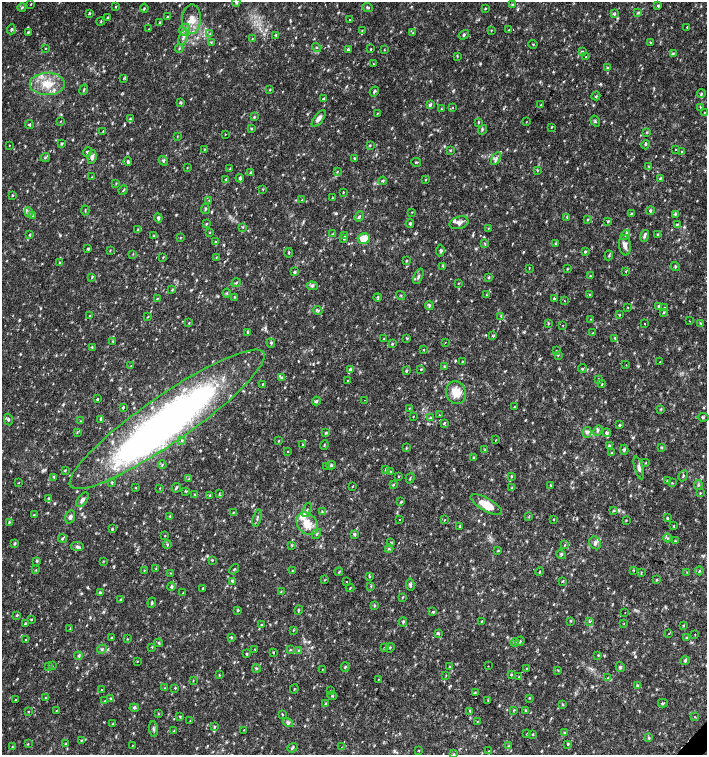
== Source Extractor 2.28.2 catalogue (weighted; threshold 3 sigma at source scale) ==
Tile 6 of 4 x 4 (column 2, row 2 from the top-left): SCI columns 1635-3043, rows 3013-4517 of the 6023 x 6029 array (HDU 1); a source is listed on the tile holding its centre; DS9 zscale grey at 2 x 2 block average (1 PNG px = mean of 2 x 2 image px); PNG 709 x 757 px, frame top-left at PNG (2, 2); each listed source drawn as its Kron ellipse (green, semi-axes under 4 px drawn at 4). Shown black and unused: <1% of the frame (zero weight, under 2 of 3 exposures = <1% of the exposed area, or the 3 px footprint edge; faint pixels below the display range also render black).
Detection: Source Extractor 2.28.2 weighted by HDU 2 'WHT'; one run over the whole footprint, this tile lists its part. Background 0.0332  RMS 0.0037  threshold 0.0166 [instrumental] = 3 sigma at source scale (4.5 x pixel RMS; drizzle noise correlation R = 1.50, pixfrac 1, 0.0396/0.0396 arcsec/px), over >= 5 px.
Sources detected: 489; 1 inside a brighter object's white glare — neither listed nor drawn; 13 inside a brighter listed object's ellipse — not listed separately; the other 475 listed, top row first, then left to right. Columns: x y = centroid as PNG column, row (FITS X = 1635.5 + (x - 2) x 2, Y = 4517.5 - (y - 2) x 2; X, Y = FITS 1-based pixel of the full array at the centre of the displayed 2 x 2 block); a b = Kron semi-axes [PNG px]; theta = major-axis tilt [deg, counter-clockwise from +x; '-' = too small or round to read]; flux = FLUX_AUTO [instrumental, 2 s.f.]
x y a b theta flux
236 2 4 3 - 0.95
31 4 3 2 - 0.49
512 4 4 2 - 0.78
658 6 3 3 - 1.2
116 7 4 2 - 0.64
368 7 5 3 - 1.4
22 8 4 3 - 1.2
144 8 4 2 - 0.88
485 9 3 3 - 0.67
89 13 3 3 - 0.8
638 13 4 3 - 0.94
614 14 4 3 - 1.2
167 17 3 2 - 0.61
107 18 3 3 - 0.7
191 19 15 9 88 11
349 20 2 2 - 0.66
101 22 4 2 - 0.68
160 22 3 2 - 0.63
687 27 4 2 - 0.51
11 29 5 3 - 1.2
149 29 3 2 - 0.39
185 30 6 5 - 3.1
362 30 4 2 - 0.79
491 30 3 2 - 0.55
509 30 2 2 - 0.39
28 32 4 2 - 0.75
413 33 3 3 - 0.73
210 34 3 2 - 0.7
276 35 3 3 - 0.91
464 35 5 3 - 1.2
183 37 8 3 70 2.5
252 39 3 2 - 0.43
211 42 3 3 - 0.74
651 42 3 2 - 0.59
533 44 4 2 - 0.46
317 47 5 2 - 0.56
45 49 3 2 - 0.44
179 49 4 2 - 0.88
349 49 4 3 - 1.7
371 49 3 2 - 0.59
384 50 2 2 - 0.47
582 52 4 3 - 1.1
673 54 3 3 - 0.92
457 56 3 2 - 0.64
586 57 2 2 - 1.2
373 64 3 2 - 0.42
607 68 4 3 - 0.84
124 78 4 2 - 0.54
47 84 17 11 0 18
84 90 5 2 - 0.99
270 90 3 2 - 0.64
374 91 5 3 - 1.2
701 94 4 3 - 1.2
596 96 4 2 - 0.86
323 99 3 3 - 0.94
180 103 4 3 - 1.1
430 105 4 4 - 1.4
541 105 3 3 - 0.85
700 107 3 2 - 0.57
453 108 3 2 - 0.41
442 109 4 2 - 0.56
704 112 3 2 - 0.4
377 113 4 2 - 0.54
254 117 3 3 - 0.9
319 118 10 4 54 4.3
130 119 4 3 - 1.1
61 121 3 2 - 0.43
595 121 6 3 -56 1.2
479 122 4 2 - 0.65
526 122 3 2 - 0.34
29 125 4 3 - 1.2
551 127 3 2 - 0.64
251 129 3 2 - 0.66
483 130 5 2 - 0.92
103 131 3 2 - 0.46
647 132 4 2 - 0.75
225 134 3 2 - 0.4
177 136 3 2 - 0.49
61 143 4 3 - 1.3
9 145 2 2 - 0.85
370 145 3 2 - 0.69
646 145 4 3 - 1.1
676 149 2 2 - 1
204 150 4 2 - 0.65
450 150 3 3 - 0.71
88 152 5 3 - 1.5
682 152 3 3 - 0.8
45 157 4 3 - 0.99
92 157 7 4 84 2.9
354 158 3 3 - 0.65
496 158 7 4 58 2.3
163 161 5 3 - 1.3
128 162 4 3 - 1.1
416 162 5 2 - 0.73
649 166 3 2 - 0.62
187 168 3 2 - 0.39
230 169 3 2 - 0.54
537 170 3 2 - 0.71
337 171 3 2 - 0.61
251 172 4 3 - 0.91
92 177 3 2 - 0.37
240 178 4 3 - 1.4
660 178 4 2 - 0.66
226 179 3 2 - 0.64
426 180 3 2 - 0.56
383 181 4 3 - 1.1
116 184 3 2 - 0.52
263 189 3 2 - 0.62
123 190 5 2 - 0.87
343 192 3 2 - 0.51
12 195 2 2 - 0.79
332 198 3 2 - 0.5
209 200 2 2 - 0.38
302 200 3 2 - 0.74
205 209 5 3 - 1.1
85 210 5 2 - 0.76
650 211 4 3 - 1
29 212 5 3 - 1.3
412 212 2 2 - 0.41
631 214 3 2 - 0.72
675 214 4 3 - 0.88
33 216 3 3 - 0.95
359 217 5 3 - 1.2
567 217 3 2 - 0.58
158 218 4 3 - 1.7
588 219 3 3 - 0.72
608 221 4 3 - 1.2
459 223 9 6 15 3.9
206 224 3 2 - 0.71
410 224 4 3 - 1.3
677 224 3 3 - 0.81
243 227 3 2 - 0.67
488 228 2 2 - 0.49
138 229 3 2 - 0.69
210 232 3 2 - 0.5
333 234 4 3 - 0.81
657 234 3 3 - 0.78
30 235 3 2 - 0.74
625 235 6 4 49 2
153 236 3 2 - 0.6
345 236 4 2 - 0.8
644 236 6 3 71 1.9
180 238 3 2 - 0.5
344 239 4 2 - 0.73
364 239 6 5 - 12
215 242 4 2 - 0.73
484 243 3 2 - 0.79
555 244 3 2 - 0.65
625 245 10 6 -84 3.9
88 249 3 3 - 1.6
110 250 3 2 - 0.51
440 251 6 3 88 1.4
585 252 4 2 - 0.94
289 253 4 2 - 0.74
133 254 3 2 - 0.41
609 255 5 2 - 0.92
163 257 3 2 - 0.52
216 257 3 2 - 0.51
406 261 3 2 - 0.62
59 263 3 2 - 0.48
443 266 4 2 - 0.75
675 267 4 2 - 0.9
529 268 3 2 - 0.5
567 269 3 3 - 0.65
626 271 3 2 - 0.58
294 272 3 3 - 1.5
418 276 8 3 65 1.5
590 276 3 2 - 0.54
92 277 4 2 - 0.75
489 277 4 3 - 0.8
236 283 4 2 - 0.9
458 283 3 2 - 0.58
312 286 5 4 - 2
172 290 3 3 - 0.73
227 293 4 3 - 0.83
589 294 3 2 - 0.69
401 295 5 2 - 0.89
487 295 3 2 - 0.65
234 297 3 2 - 0.56
378 297 4 2 - 0.89
157 299 4 2 - 0.72
554 299 3 3 - 1.3
564 301 3 2 - 0.65
429 305 4 3 - 1.2
658 306 3 3 - 0.9
628 308 3 2 - 0.38
665 308 4 3 - 1.3
318 310 5 3 - 1.7
664 312 4 3 - 0.95
620 315 3 2 - 0.5
90 316 3 2 - 0.41
501 316 3 2 - 0.81
148 317 3 2 - 0.46
591 319 3 2 - 0.55
690 321 2 2 - 0.46
189 323 3 2 - 0.53
548 323 4 2 - 0.68
700 323 4 2 - 0.83
645 324 2 2 - 2.1
563 325 2 2 - 1.2
247 332 4 2 - 0.93
593 333 3 3 - 0.74
493 336 4 2 - 0.91
407 338 4 2 - 0.79
615 338 4 2 - 0.87
384 339 3 2 - 0.54
113 341 2 2 - 1
445 342 2 2 - 0.3
271 343 5 3 - 1.1
392 343 3 3 - 0.8
92 348 3 2 - 0.66
424 350 3 2 - 0.65
556 351 3 2 - 0.48
558 355 3 2 - 0.61
462 362 3 2 - 0.6
660 362 3 2 - 0.39
626 365 2 2 - 0.35
131 366 4 2 - 0.71
444 366 3 2 - 0.62
582 368 4 2 - 0.83
350 369 4 3 - 0.88
421 369 2 2 - 0.62
406 371 4 3 - 1.2
281 377 4 3 - 0.87
598 379 3 3 - 0.7
347 380 3 2 - 0.47
263 384 2 2 - 0.51
602 384 3 2 - 0.56
456 393 11 9 -70 13
97 399 3 3 - 0.72
364 400 2 2 - 0.37
316 401 4 4 - 1.2
123 407 3 2 - 0.84
514 407 3 2 - 0.53
409 408 3 2 - 0.51
661 409 4 3 - 0.76
439 415 2 2 - 0.96
413 416 3 2 - 0.36
703 417 5 3 - 1.3
431 418 3 2 - 0.76
8 419 6 2 -79 1.1
100 419 3 3 - 1
167 419 117 23 35 450
80 421 3 2 - 0.39
444 423 4 3 - 0.86
619 425 4 3 - 1.1
598 430 5 3 - 1.7
77 432 3 2 - 0.55
587 432 5 3 - 1.9
326 433 4 3 - 0.88
606 433 4 4 - 1.8
182 440 4 2 - 0.86
496 440 2 2 - 1.3
279 441 3 2 - 0.49
303 445 4 3 - 0.76
324 445 5 2 - 0.59
609 446 3 2 - 0.7
662 447 4 3 - 0.86
406 448 4 2 - 0.71
485 450 3 2 - 0.72
624 450 5 3 - 1.2
288 451 2 2 - 0.51
612 453 3 2 - 0.71
474 458 3 3 - 0.89
646 463 3 2 - 0.59
162 465 4 2 - 0.68
331 465 4 4 - 1.4
327 467 2 2 - 0.33
639 468 11 4 -75 3.1
385 469 3 2 - 0.71
65 470 3 2 - 0.73
390 472 3 2 - 0.6
398 476 3 2 - 0.53
512 476 4 3 - 0.92
683 476 6 2 62 0.99
54 477 4 2 - 0.76
410 478 5 2 - 0.79
189 479 3 2 - 0.47
667 480 3 2 - 0.54
19 482 3 2 - 0.42
112 482 3 3 - 0.84
672 483 4 2 - 1.1
393 485 3 3 - 0.77
551 485 3 2 - 0.6
698 485 5 2 - 1.1
353 486 3 2 - 0.44
512 487 3 2 - 0.54
136 488 2 2 - 0.56
160 488 3 2 - 0.44
176 488 5 2 - 1.3
186 491 4 3 - 0.89
700 493 3 3 - 0.66
194 494 3 2 - 0.51
219 494 4 2 - 0.88
210 495 4 2 - 0.7
48 499 4 3 - 1.1
82 500 8 4 52 3
401 502 4 2 - 0.82
486 504 17 6 -29 15
307 510 7 2 67 1.3
613 510 4 3 - 0.74
233 512 3 2 - 0.55
322 512 3 3 - 0.81
34 515 3 3 - 0.69
170 516 3 2 - 0.57
70 517 7 5 69 2.6
529 517 4 2 - 0.57
667 517 4 2 - 0.86
257 518 8 2 75 1.5
554 519 3 2 - 0.49
399 520 2 2 - 1.2
444 520 3 2 - 0.44
626 520 3 2 - 0.48
9 522 3 2 - 0.6
307 524 12 9 -51 14
460 526 4 3 - 0.92
674 526 3 2 - 0.74
112 529 3 3 - 0.96
316 534 6 2 60 0.94
354 534 4 3 - 1.1
165 536 2 2 - 0.4
62 538 4 4 - 1.3
667 538 4 2 - 0.91
675 541 3 2 - 0.97
391 543 3 3 - 0.8
595 543 7 5 -53 2.9
15 544 3 3 - 0.75
167 545 4 3 - 1
292 545 3 2 - 0.59
564 545 4 2 - 0.61
77 547 6 4 -6 2
389 549 4 2 - 0.91
498 551 3 2 - 0.63
561 554 5 2 - 0.99
212 560 3 2 - 0.58
36 561 4 3 - 0.83
103 561 3 2 - 0.51
156 569 3 2 - 0.49
234 569 6 2 49 0.85
36 570 3 2 - 0.63
144 570 3 2 - 0.52
634 570 2 2 - 0.8
292 571 3 2 - 0.54
699 571 4 2 - 1
339 572 4 2 - 0.62
539 572 4 2 - 0.72
687 572 3 3 - 0.65
171 573 2 2 - 0.47
641 573 4 2 - 0.56
369 577 3 3 - 0.81
324 580 3 2 - 0.5
657 580 3 3 - 0.75
232 581 4 3 - 1.2
563 581 4 2 - 0.67
347 582 2 2 - 1.1
410 585 6 3 -84 1.5
371 586 3 2 - 0.63
171 587 4 3 - 1.3
203 588 3 2 - 0.67
350 588 4 2 - 0.65
281 591 3 2 - 0.42
100 592 3 3 - 1.6
183 593 4 2 - 0.63
402 597 3 2 - 0.64
121 599 3 3 - 0.97
152 603 5 2 - 1.1
374 606 4 3 - 0.95
238 610 3 3 - 0.8
299 610 5 2 - 0.74
432 611 3 2 - 0.65
625 612 2 2 - 0.61
17 615 3 3 - 0.8
31 620 3 3 - 0.81
482 621 3 2 - 0.46
571 621 3 3 - 0.61
590 621 3 3 - 1.3
403 622 5 3 - 1.1
25 623 4 2 - 0.81
262 624 3 2 - 0.67
624 624 2 2 - 0.52
684 626 3 2 - 0.57
70 629 3 2 - 0.49
294 630 3 2 - 0.63
439 634 3 2 - 0.7
669 634 2 2 - 0.39
695 634 2 2 - 0.52
231 637 4 2 - 0.89
112 638 3 2 - 0.61
687 638 3 2 - 0.51
127 639 2 2 - 0.54
26 640 3 3 - 0.86
520 641 5 2 - 0.7
515 642 4 3 - 0.98
159 643 4 3 - 1.1
152 647 3 2 - 0.65
384 648 3 2 - 0.49
390 648 5 2 - 0.64
102 649 5 3 - 1.3
255 649 3 2 - 0.58
290 650 3 2 - 0.62
298 651 3 3 - 0.75
273 652 3 2 - 0.85
247 654 3 3 - 0.77
598 655 3 2 - 0.47
78 656 4 2 - 1.2
685 660 5 3 - 1.4
137 662 3 2 - 0.4
49 666 3 2 - 0.53
53 666 2 2 - 0.6
450 666 3 3 - 0.72
488 666 2 2 - 0.42
345 667 4 3 - 0.89
620 667 5 4 - 1.5
256 668 4 3 - 0.98
322 669 2 2 - 0.94
527 669 3 2 - 0.65
558 670 4 2 - 0.52
511 674 3 2 - 0.7
219 675 3 2 - 0.53
446 675 3 2 - 0.46
519 677 3 2 - 0.78
608 678 3 2 - 0.54
378 679 3 2 - 0.37
193 680 3 2 - 0.48
637 685 3 3 - 0.76
165 688 3 2 - 0.56
175 688 3 2 - 0.6
294 689 5 2 - 0.43
102 690 2 2 - 1.7
331 691 3 2 - 0.45
475 693 3 2 - 0.65
332 696 5 2 - 0.72
45 697 3 2 - 0.57
110 698 3 2 - 0.51
529 698 3 2 - 0.61
16 700 2 2 - 0.51
488 700 2 2 - 0.55
105 701 3 2 - 0.4
326 703 3 2 - 0.58
663 703 5 3 - 0.85
563 704 3 3 - 0.67
134 708 5 3 - 1.4
57 710 2 2 - 0.47
514 710 3 2 - 0.51
526 710 3 3 - 0.77
470 711 4 2 - 0.7
28 712 3 2 - 0.57
158 714 3 3 - 0.61
282 714 2 2 - 1.2
180 716 4 2 - 0.85
695 716 2 2 - 0.47
190 721 4 2 - 0.63
288 722 5 3 - 2.2
477 722 3 2 - 0.45
112 724 3 2 - 0.57
214 727 3 3 - 1.2
153 729 8 2 -85 1.4
244 730 3 2 - 0.42
174 731 3 2 - 0.71
564 733 3 3 - 0.84
527 734 3 2 - 0.53
532 734 3 2 - 0.66
649 738 4 3 - 0.85
81 740 3 2 - 0.49
28 744 3 2 - 0.58
65 744 3 2 - 0.42
568 744 3 3 - 0.93
132 745 3 2 - 0.37
509 746 4 3 - 1
12 747 3 2 - 0.53
341 747 2 2 - 0.27
292 748 5 3 - 1.3
419 751 3 2 - 0.46
488 751 3 2 - 0.46
454 754 3 2 - 0.62
Isophote crosses this tile's border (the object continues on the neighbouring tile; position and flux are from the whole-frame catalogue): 1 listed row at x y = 236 2
Diffuse or blended objects may show on this block-average render without a row.